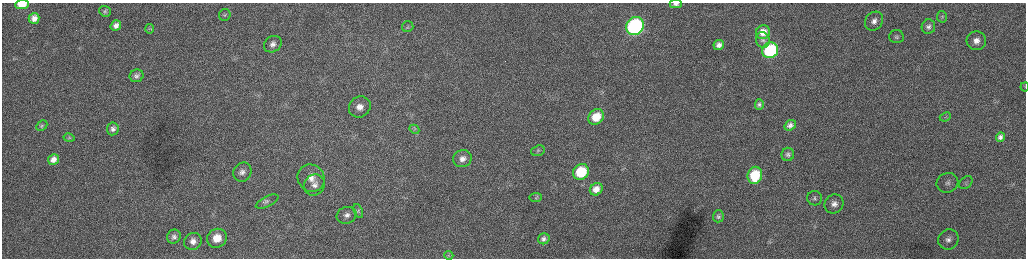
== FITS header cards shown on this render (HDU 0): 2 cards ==
NAXIS1  =                 2048 /fastest changing axis
NAXIS2  =                  512 /next to fastest changing axis

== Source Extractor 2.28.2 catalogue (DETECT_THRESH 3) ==
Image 2048 x 512 px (HDU 0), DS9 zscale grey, zoomed out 1/2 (1 PNG px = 2 x 2 image px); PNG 1028 x 260 px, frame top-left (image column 1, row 511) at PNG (2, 3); each listed source drawn as its Kron ellipse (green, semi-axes under 4 px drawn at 4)
Background 164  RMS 1.5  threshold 4.63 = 3 sigma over >= 5 px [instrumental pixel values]
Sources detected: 57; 1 cannot appear on this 1/2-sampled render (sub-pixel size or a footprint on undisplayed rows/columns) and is neither listed nor drawn; the other 56 listed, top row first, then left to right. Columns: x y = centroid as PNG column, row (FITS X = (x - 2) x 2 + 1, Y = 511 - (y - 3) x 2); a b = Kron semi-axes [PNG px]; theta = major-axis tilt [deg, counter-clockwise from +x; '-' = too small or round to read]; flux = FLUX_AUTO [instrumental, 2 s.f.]
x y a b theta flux
22 4 7 4 5 4800
676 4 6 4 0 1000
105 11 6 5 - 660
225 15 6 5 - 570
942 17 6 5 - 550
34 18 5 5 - 1700
874 21 10 8 49 2200
116 25 5 5 - 1500
635 26 9 8 - 58000
408 27 6 5 - 650
928 27 7 6 - 1200
150 29 5 4 - 450
763 32 7 6 - 3300
896 37 7 6 - 880
763 40 8 7 - 1200
976 41 10 9 - 2700
273 44 9 7 35 1800
719 45 5 4 - 1400
770 50 8 7 - 29000
137 76 7 6 - 1000
1025 87 4 2 - 230
759 105 5 4 - 740
360 107 11 10 - 3600
596 117 8 7 - 6700
945 117 6 3 24 550
790 125 6 5 - 1200
42 126 6 4 44 470
113 129 6 6 - 1200
414 129 5 3 - 390
1000 137 4 4 - 990
69 138 5 3 - 390
538 151 7 5 22 650
788 154 6 6 - 880
462 158 9 8 - 2200
53 159 5 5 - 2000
242 172 10 9 - 2000
581 172 8 7 - 13000
755 175 9 7 75 11000
311 178 14 13 - 4700
947 183 11 9 21 2300
966 183 7 5 44 870
314 185 11 10 - 2600
596 189 7 6 - 2400
536 198 6 3 5 390
815 198 7 7 - 980
267 202 12 5 26 1400
834 204 10 9 - 2400
358 211 7 4 -67 780
347 215 10 8 19 1800
718 216 6 5 - 650
174 237 7 6 - 1100
217 238 10 9 - 5800
544 239 6 5 - 1100
948 239 10 10 - 2400
193 241 9 8 - 2300
449 255 4 3 - 310
At the frame edge (FLAGS 8, measured only in part): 2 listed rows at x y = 22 4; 676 4
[1 sub-pixel or undisplayed-footprint detection neither listed nor drawn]